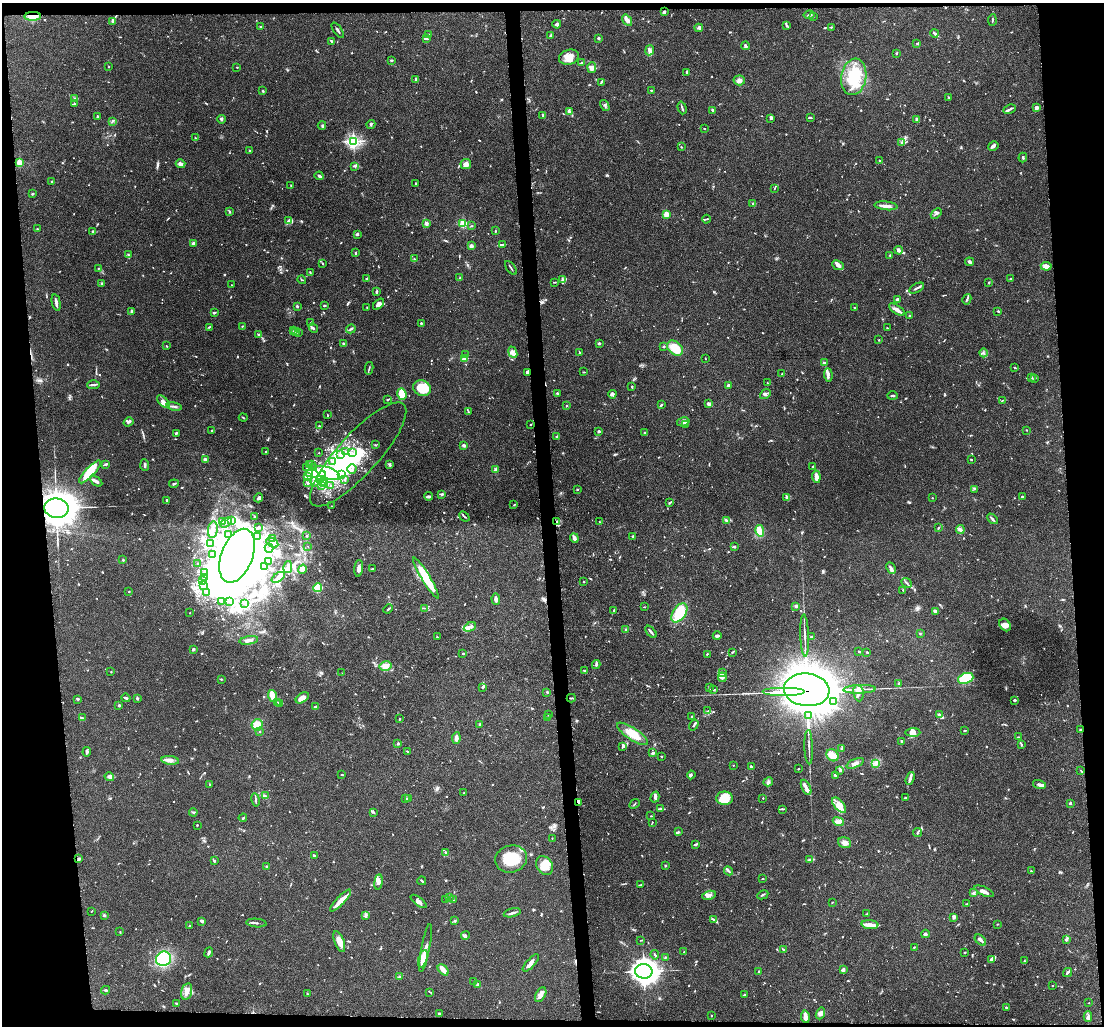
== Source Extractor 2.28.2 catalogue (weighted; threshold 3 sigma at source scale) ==
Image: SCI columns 5-4411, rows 166-4258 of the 4415 x 4386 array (HDU 1 of 3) = the unmasked area's bounding box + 8 px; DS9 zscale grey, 4 x 4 block average (1 PNG px = mean of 4 x 4 image px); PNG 1106 x 1028 px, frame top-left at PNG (2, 3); each listed source drawn as its Kron ellipse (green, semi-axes under 4 px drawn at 4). Shown black and unused: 10% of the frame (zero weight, under 3 of 6 exposures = <1% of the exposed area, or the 3 px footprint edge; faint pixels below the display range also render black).
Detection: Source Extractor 2.28.2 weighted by HDU 2 'WHT'. Background 0.0464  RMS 0.0023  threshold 0.00947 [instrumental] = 3 sigma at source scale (4.09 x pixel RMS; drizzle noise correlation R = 1.36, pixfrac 0.8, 0.05/0.05 arcsec/px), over >= 5 px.
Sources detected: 1234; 4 too faint to see at this stretch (4 x 4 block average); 36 inside a brighter object's white glare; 9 cosmic-ray / hot-pixel residue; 6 long thin detections or spike segments (spike, bleed or trail) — neither listed nor drawn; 47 coinciding with a brighter row at this scale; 104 inside a brighter listed object's ellipse — not listed separately; of the other 1028, all 500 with FLUX_AUTO >= 0.812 (the completeness limit of this list) listed and drawn (528 fainter detections not listed), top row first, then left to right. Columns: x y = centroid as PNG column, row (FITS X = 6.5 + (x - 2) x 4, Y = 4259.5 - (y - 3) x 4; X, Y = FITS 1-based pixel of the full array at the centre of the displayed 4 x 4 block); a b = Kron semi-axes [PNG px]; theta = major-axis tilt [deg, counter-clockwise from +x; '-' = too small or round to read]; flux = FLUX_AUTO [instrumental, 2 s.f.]
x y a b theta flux
664 12 3 2 - 2.7
809 15 5 2 - 2.1
33 16 8 4 2 9.6
813 16 3 2 - 1.4
627 20 6 2 -55 8.3
992 20 5 2 - 1.4
113 21 3 2 - 6.5
557 24 4 2 - 3
787 25 2 2 - 0.98
260 27 2 2 - 0.98
831 27 2 2 - 0.95
699 28 4 3 - 2.7
338 30 9 2 -54 2.3
935 33 4 2 - 3.2
429 35 3 2 - 1.9
551 35 3 2 - 1.9
426 38 4 2 - 2.1
599 38 3 2 - 2.3
332 41 3 2 - 2.7
917 43 4 2 - 1.6
745 46 4 2 - 3.4
650 50 5 3 - 4
897 53 3 2 - 1.3
569 57 10 7 18 16
391 60 4 2 - 1.4
582 62 3 2 - 1.3
109 67 2 2 - 0.96
237 67 2 2 - 0.99
592 68 5 4 - 7.2
687 73 3 2 - 1.6
854 77 18 12 80 45
416 79 4 3 - 2.1
739 80 6 5 - 5.2
601 82 4 2 - 1.9
651 90 2 2 - 0.97
263 91 3 2 - 1.4
75 98 3 2 - 1.2
949 98 4 2 - 1
74 103 4 2 - 0.98
605 105 6 3 -62 2.5
682 108 6 2 -73 2
1037 108 3 3 - 5.2
1010 109 6 2 27 2.2
713 110 3 2 - 4.1
569 111 3 2 - 3.7
543 115 3 2 - 2
97 117 3 2 - 1.2
771 118 4 2 - 1.7
810 118 3 2 - 1.3
221 119 4 3 - 1.8
917 119 3 3 - 2.8
112 121 4 2 - 1.7
371 124 4 2 - 1.6
322 125 4 2 - 1.1
704 129 2 2 - 0.93
195 138 2 2 - 1.1
353 141 3 3 - 210
902 143 3 2 - 1.4
993 146 5 3 - 4
681 147 2 2 - 1.1
250 150 2 2 - 1.2
1023 157 5 2 - 1.7
880 160 4 2 - 0.93
20 163 2 2 - 41
180 164 5 2 - 5.2
466 164 5 5 - 6.1
355 166 3 3 - 1.9
319 176 4 2 - 2.5
52 181 3 2 - 0.98
416 183 3 2 - 0.94
291 186 3 2 - 1.2
774 189 3 2 - 0.84
33 194 2 2 - 1.8
753 203 2 2 - 1.8
886 206 11 2 -6 8.7
229 211 3 2 - 1.3
936 213 6 3 42 3
666 214 2 2 - 35
706 219 4 2 - 1.4
288 221 3 2 - 4.3
426 223 2 2 - 18
463 224 2 2 - 63
472 226 2 2 - 0.83
37 229 2 2 - 1.9
93 231 2 2 - 2.4
495 231 2 2 - 0.95
357 234 3 2 - 2.2
193 243 3 3 - 2.3
502 245 3 2 - 1.4
471 246 2 2 - 19
899 250 4 3 - 5.1
355 253 2 2 - 1.6
128 254 3 2 - 1
890 256 3 2 - 1.1
414 259 3 2 - 1.2
969 262 4 2 - 4.4
323 263 3 2 - 1.1
838 265 6 4 -23 4.5
1046 266 5 3 - 8.8
98 268 2 2 - 0.92
511 268 8 2 -55 1.9
310 272 3 2 - 0.89
460 278 4 2 - 1.9
367 279 4 2 - 1.4
1010 279 2 2 - 0.82
302 280 4 2 - 0.97
563 280 4 2 - 2.2
554 282 3 2 - 1.1
102 283 3 2 - 1.3
989 283 2 2 - 1.4
231 285 2 2 - 1.2
917 288 8 2 29 3
376 292 3 2 - 2.1
967 299 5 2 - 1.9
897 300 2 2 - 6.5
56 302 8 3 -77 4.9
378 304 7 4 46 6.6
324 305 3 2 - 1
297 306 2 2 - 2.8
367 308 2 2 - 1.3
855 308 4 2 - 1.7
897 310 9 3 -33 6.3
998 311 2 2 - 1.3
132 312 3 2 - 1.9
215 313 2 2 - 1.3
909 316 2 2 - 0.92
311 323 2 2 - 1.1
421 323 2 2 - 1.4
242 326 2 2 - 1.1
209 327 3 2 - 1.2
313 328 5 2 - 1.7
887 328 2 2 - 0.99
351 329 5 2 - 2.3
293 331 3 2 - 1.2
296 331 2 2 - 0.81
298 332 2 2 - 1.1
258 335 2 2 - 0.81
879 340 2 2 - 1.7
343 343 2 2 - 1.5
599 344 2 2 - 1.8
167 346 2 2 - 1.3
664 346 3 2 - 1
675 348 9 6 -40 31
513 352 6 3 -65 4.3
579 352 2 2 - 0.95
984 353 4 2 - 1.8
465 355 2 2 - 1.3
465 358 2 2 - 40
705 358 2 2 - 0.87
824 363 3 2 - 5.1
369 368 6 2 78 1.6
1015 368 2 2 - 1.8
527 372 2 2 - 3.2
584 372 3 2 - 0.98
782 374 2 2 - 0.83
828 375 6 4 -84 4.4
1032 377 2 2 - 1.2
1034 378 3 2 - 1.5
767 383 3 2 - 0.82
93 385 6 2 3 2.6
728 385 2 2 - 8.7
632 387 3 2 - 1.6
422 388 9 7 -31 33
557 393 3 2 - 2.1
402 394 6 4 -71 14
612 394 4 3 - 2.8
765 394 6 2 38 2.5
892 396 5 2 - 1.9
387 400 2 2 - 1.3
1002 400 2 2 - 0.84
163 402 8 4 -46 5.5
709 404 3 2 - 5.4
661 405 4 2 - 2.8
174 406 7 2 -12 3.4
566 406 2 2 - 1
468 412 2 2 - 1.2
327 415 3 2 - 0.91
243 418 4 2 - 1.1
128 422 5 3 - 2.3
683 422 6 3 15 3.8
686 424 3 2 - 1.1
530 425 3 2 - 0.99
319 426 2 2 - 2.5
1027 430 2 2 - 1.3
212 431 2 2 - 1.8
599 431 2 2 - 2.4
176 433 3 2 - 1.5
645 433 3 2 - 2.2
556 436 2 2 - 0.99
375 445 2 2 - 1
464 445 3 2 - 3.3
265 452 2 2 - 1.8
345 452 3 2 - 1.2
319 453 2 2 - 1.2
352 453 2 2 - 1.8
340 454 3 2 - 1.2
358 454 68 20 48 110
205 459 2 2 - 4.8
971 460 3 2 - 0.82
333 461 2 2 - 1.2
106 464 4 2 - 2.8
312 464 2 2 - 1.8
145 465 6 2 -85 2.6
309 465 3 2 - 1.7
389 465 4 2 - 1.5
307 467 2 2 - 1.5
813 467 3 2 - 1.1
313 468 2 2 - 1.2
352 469 5 2 - 2.4
496 470 2 2 - 23
90 472 15 4 46 34
309 473 3 3 - 3.5
327 473 13 5 -22 23
342 475 3 2 - 2.6
307 476 3 3 - 3.1
321 477 6 4 67 9.3
816 477 6 3 -84 8.7
344 479 2 2 - 0.86
96 481 7 2 -33 6.2
308 482 2 2 - 3.4
315 482 4 3 - 4
324 482 3 2 - 1.2
174 484 5 2 - 1.4
324 484 2 2 - 0.92
322 485 2 2 - 1.2
330 486 2 2 - 1.4
577 489 3 2 - 0.92
974 489 3 2 - 1.1
442 494 2 2 - 2.8
428 496 4 3 - 2.5
786 497 3 3 - 1.3
1022 497 3 2 - 0.97
259 498 4 3 - 3.5
932 498 2 2 - 1.6
166 500 2 2 - 2
669 503 3 2 - 1.5
514 505 2 2 - 0.83
331 506 2 2 - 1.4
56 508 12 9 -7 3300
464 516 6 2 -41 1.6
255 517 2 2 - 1.4
992 519 6 2 -46 3.5
231 520 3 2 - 1.4
726 520 3 2 - 2.5
223 521 3 2 - 1.7
226 522 6 3 34 3
556 522 3 2 - 2.1
600 522 3 2 - 0.99
258 527 2 2 - 2.1
938 528 4 2 - 0.99
213 530 8 5 82 6.7
960 530 4 2 - 3.4
760 531 6 4 -80 16
228 534 2 2 - 4.3
258 536 3 2 - 2.1
307 536 2 2 - 3.9
633 537 3 2 - 2.1
574 538 5 2 - 6.7
272 539 4 4 - 3
211 543 2 2 - 0.97
272 543 6 3 -31 4.3
308 546 2 2 - 0.84
734 547 4 2 - 1.6
269 548 4 2 - 1.6
212 555 2 2 - 4.3
237 556 28 15 69 2800
123 560 2 2 - 3.9
269 561 2 2 - 0.84
197 564 2 2 - 0.88
265 566 2 2 - 1
288 567 6 4 79 4.8
359 568 8 3 84 6.5
891 568 6 4 -65 3.9
302 569 5 4 - 11
372 569 2 2 - 1
204 573 3 2 - 1.3
278 577 7 4 35 5.7
204 578 3 2 - 1.3
426 578 24 4 -59 46
203 581 4 2 - 1.3
584 582 2 2 - 1.2
907 583 6 2 -42 2.1
203 586 2 2 - 1.4
318 588 4 3 - 30
903 590 2 2 - 0.83
129 592 2 2 - 0.84
206 593 2 2 - 1.2
496 599 6 2 -85 5.7
222 601 2 2 - 5
229 601 2 2 - 1.8
245 604 2 2 - 1.5
795 606 4 3 - 2
644 607 2 2 - 0.88
425 608 3 2 - 1.1
388 609 5 2 - 1.6
614 610 3 2 - 1.3
935 611 4 3 - 2.4
190 613 2 2 - 1.2
679 613 10 6 56 35
1005 625 7 5 -53 7.2
470 627 6 3 25 3.8
626 630 3 2 - 0.94
651 632 7 2 -51 4.4
920 634 2 2 - 0.81
717 636 4 3 - 3.1
805 636 21 2 -88 5.2
811 636 4 2 - 1.3
437 637 2 2 - 0.95
249 640 9 3 9 6
193 649 3 2 - 2
859 651 3 2 - 1.1
732 652 3 2 - 1.3
867 652 3 2 - 1.1
463 654 2 2 - 2.8
707 654 2 2 - 1.2
596 665 4 3 - 2.4
385 666 6 5 - 8.3
584 671 3 2 - 1.1
111 672 2 2 - 1
722 672 3 2 - 0.99
342 673 2 2 - 0.94
722 677 5 3 - 4.1
966 678 8 5 20 39
221 679 3 2 - 0.99
899 684 2 2 - 1.9
483 687 3 2 - 1.4
709 688 3 2 - 1.9
860 689 16 3 2 9.8
714 690 3 2 - 0.9
807 690 23 16 -6 11000
784 691 21 2 0 2600
547 692 2 2 - 1.6
858 693 8 5 -82 6.2
272 696 6 2 -71 36
126 698 4 2 - 2.1
137 698 4 2 - 1.4
302 698 7 4 35 9.3
571 698 4 2 - 1.1
78 699 3 2 - 1.6
1015 700 2 2 - 2.5
833 701 3 2 - 1.2
278 702 2 2 - 0.89
280 704 2 2 - 0.91
119 705 2 2 - 5.6
316 707 3 2 - 4.3
708 711 3 2 - 1.3
549 715 2 2 - 1
808 715 2 2 - 0.96
939 715 3 3 - 4.4
691 716 2 2 - 1.1
547 717 2 2 - 2.3
83 718 4 2 - 1.2
400 719 3 2 - 1
480 724 3 2 - 0.82
257 725 5 5 - 14
694 725 6 2 56 1.9
1080 730 2 2 - 2
260 731 2 2 - 0.9
965 731 3 2 - 1.2
913 732 7 3 1 5.1
632 734 18 6 -34 24
1018 737 4 2 - 0.87
456 738 6 3 83 5.1
902 741 2 2 - 1.3
398 744 2 2 - 7.4
1021 745 3 2 - 1.5
623 746 4 3 - 1.9
809 747 17 2 -88 4.1
841 748 4 2 - 0.9
407 751 3 2 - 1.1
87 752 4 3 - 2.7
653 753 2 2 - 4.4
832 755 6 5 - 10
661 756 2 2 - 1.2
170 760 9 4 -6 6.4
855 763 9 4 24 6.1
876 763 4 3 - 2.9
733 765 2 2 - 0.85
751 767 4 2 - 2.2
798 769 2 2 - 0.97
840 770 3 2 - 1.7
1081 770 3 2 - 0.97
342 774 2 2 - 0.86
691 775 4 3 - 1.5
835 776 4 2 - 1.1
109 777 5 3 - 4.4
910 778 7 3 69 3.9
768 782 5 3 - 3.5
210 785 4 2 - 0.82
1039 785 6 3 -16 3.8
806 787 8 3 -63 4.4
464 793 3 2 - 0.84
265 796 2 2 - 1.1
655 797 5 3 - 3.4
905 797 3 2 - 1.4
405 798 4 2 - 1.2
725 798 8 6 -1 28
763 798 2 2 - 2.9
408 799 2 2 - 6.2
256 800 7 2 -80 2.6
579 802 3 2 - 1.2
1070 803 2 2 - 8.3
635 804 5 2 - 1.1
839 805 9 4 -48 10
660 809 4 2 - 1.6
783 809 2 2 - 1.1
193 812 4 2 - 1.6
373 812 4 2 - 1.2
651 816 3 2 - 0.82
243 818 4 2 - 1.1
652 822 3 2 - 0.84
838 822 6 4 -22 5.5
197 825 2 2 - 1
678 832 3 2 - 1.5
918 832 4 2 - 2
552 838 2 2 - 0.87
845 843 6 5 - 6.4
696 844 3 2 - 1.3
445 853 3 2 - 1.6
314 855 3 2 - 1.9
79 859 2 2 - 4.1
511 859 16 13 15 37
810 860 4 2 - 1.5
214 861 3 2 - 1.5
544 865 10 8 -55 17
665 866 3 2 - 1.1
267 867 4 2 - 2.1
728 871 5 2 - 2.2
1031 871 3 2 - 0.82
762 879 2 2 - 1.1
422 881 4 2 - 2.1
378 882 8 4 82 7
641 885 3 2 - 0.88
984 891 10 3 -24 6.8
974 893 4 3 - 2
709 895 7 4 16 4.7
763 895 6 2 27 1.8
450 898 3 2 - 0.95
445 899 2 2 - 0.86
453 900 3 2 - 1
340 901 14 3 46 11
419 901 9 3 -37 4.3
832 902 2 2 - 0.98
967 904 2 2 - 1.2
92 911 2 2 - 1
512 913 8 2 16 3
867 914 3 2 - 1.1
104 915 2 2 - 2
366 915 4 2 - 2.2
953 918 3 3 - 2
713 920 3 2 - 0.95
202 921 3 2 - 3.8
455 921 3 2 - 1.2
256 923 10 2 -5 3.4
997 924 2 2 - 1
870 925 8 4 -5 7.7
190 926 3 2 - 1.2
120 932 3 2 - 1
925 934 4 3 - 2.2
465 935 4 3 - 2.5
641 940 4 2 - 0.85
980 940 7 3 -44 4
1066 940 4 3 - 1.9
339 941 11 5 -70 11
914 947 3 2 - 1.1
426 948 24 3 79 9
783 950 4 2 - 2.5
209 952 5 2 - 3.1
684 952 2 2 - 1.2
965 952 3 2 - 0.91
655 955 4 2 - 1.7
665 957 3 2 - 1
163 959 8 7 - 120
423 959 9 3 73 16
991 959 4 3 - 2.9
1024 961 3 2 - 0.84
531 963 11 3 47 7
443 970 6 2 -47 16
843 970 3 2 - 2.7
644 971 8 7 - 1200
759 972 3 2 - 2.5
1067 973 5 2 - 3.3
400 976 3 2 - 1.3
473 982 2 2 - 1.3
477 984 3 2 - 1.5
1052 986 2 2 - 1.1
106 990 4 2 - 2
187 991 9 5 76 7.6
430 992 3 2 - 0.9
307 994 3 2 - 1.1
541 995 8 4 61 6
744 995 3 2 - 1.6
176 1003 4 2 - 1.2
1089 1003 2 2 - 1
1006 1008 2 2 - 1.6
820 1013 6 4 70 4.4
439 1014 2 2 - 2.1
711 1015 2 2 - 1
805 1017 6 2 -81 12
1088 1017 5 2 - 2.8
Overlapping masked pixels (flux is a lower limit): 6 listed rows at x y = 33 16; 56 508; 556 522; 807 690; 784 691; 1080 730
Diffuse or blended objects may show on this block-average render without a row.